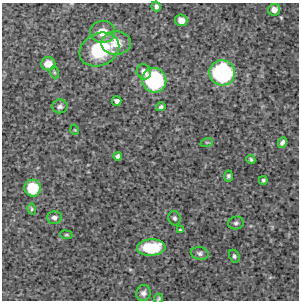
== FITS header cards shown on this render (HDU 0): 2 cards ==
NAXIS1  =                  297 /Length X axis
NAXIS2  =                  298 /Length Y axis

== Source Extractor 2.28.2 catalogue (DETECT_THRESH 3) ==
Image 297 x 298 px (HDU 0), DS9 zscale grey, 1 PNG px = 1 image px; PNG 301 x 302 px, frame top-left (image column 1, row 298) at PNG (2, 3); each listed source drawn as its Kron ellipse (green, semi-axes under 4 px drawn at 4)
Background 4550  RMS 210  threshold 642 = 3 sigma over >= 5 px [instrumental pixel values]
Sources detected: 33; all 33 listed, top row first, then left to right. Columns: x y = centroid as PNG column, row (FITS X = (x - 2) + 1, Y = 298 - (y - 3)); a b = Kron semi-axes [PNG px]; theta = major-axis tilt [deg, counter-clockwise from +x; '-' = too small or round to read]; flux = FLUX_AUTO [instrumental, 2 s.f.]
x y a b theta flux
156 6 5 4 - 4.4e+04
274 10 6 6 - 8.6e+04
181 20 6 5 - 9.4e+04
103 32 12 11 - 1.9e+05
116 43 15 12 4 2.5e+05
99 49 20 16 25 8.2e+05
48 64 7 6 - 1.8e+05
54 72 6 4 -72 1.7e+04
144 72 8 7 - 9.0e+04
222 73 13 12 - 1.9e+06
154 80 12 12 - 1.6e+06
117 101 5 5 - 4.6e+04
60 106 8 7 - 4.4e+04
161 107 5 4 - 3.2e+04
75 130 5 3 - 1.1e+04
207 142 6 4 18 1.6e+04
282 143 5 4 - 4.5e+04
118 156 4 4 - 3.8e+04
251 160 4 3 - 2.3e+04
228 176 5 4 - 2.8e+04
263 180 4 4 - 2.4e+04
33 188 8 8 - 5.8e+05
32 209 6 4 -76 2.0e+04
54 217 7 6 - 5.1e+04
175 218 7 6 - 3.7e+04
236 223 8 6 12 3.5e+04
180 230 3 3 - 1.5e+04
66 235 6 3 -8 1.6e+04
151 248 14 8 2 6.5e+05
200 253 9 6 -10 4.2e+04
234 256 7 5 -64 2.9e+04
143 293 8 7 - 5.7e+04
159 299 5 4 - 2.0e+04
At the frame edge (FLAGS 8, measured only in part): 1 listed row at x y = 159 299